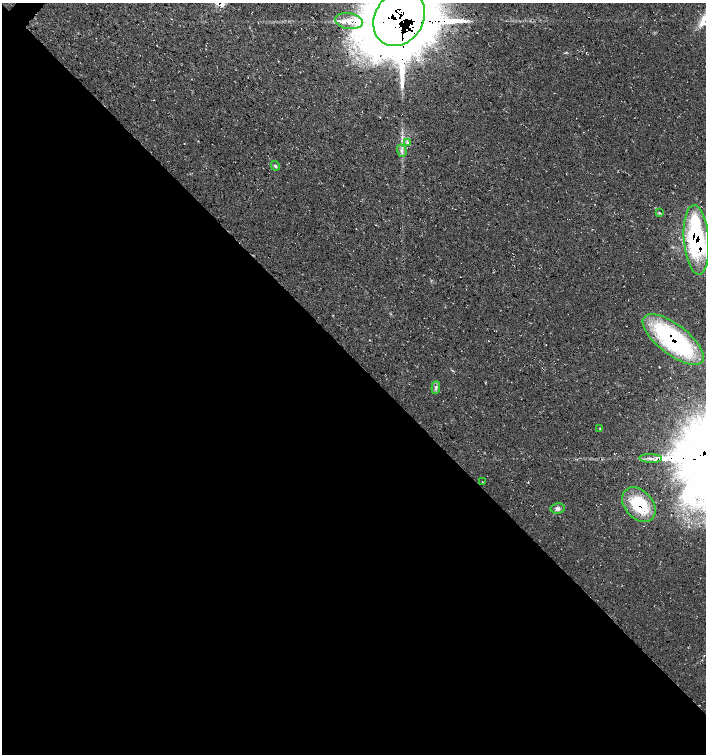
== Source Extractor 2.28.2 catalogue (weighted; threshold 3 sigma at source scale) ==
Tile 14 of 4 x 4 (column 2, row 4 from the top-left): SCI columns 1641-3047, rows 4-1507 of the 6032 x 6030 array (HDU 1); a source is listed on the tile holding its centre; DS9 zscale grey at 2 x 2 block average (1 PNG px = mean of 2 x 2 image px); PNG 708 x 756 px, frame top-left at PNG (2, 3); each listed source drawn as its Kron ellipse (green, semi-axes under 4 px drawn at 4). Shown black and unused: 53% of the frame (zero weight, under 3 of 4 exposures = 1% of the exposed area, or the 3 px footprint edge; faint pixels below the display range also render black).
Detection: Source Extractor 2.28.2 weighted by HDU 2 'WHT'; one run over the whole footprint, this tile lists its part. Background 0.0158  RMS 0.0038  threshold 0.0171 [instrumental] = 3 sigma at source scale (4.5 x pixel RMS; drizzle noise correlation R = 1.50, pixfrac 1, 0.0396/0.0396 arcsec/px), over >= 5 px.
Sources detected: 16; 2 inside a brighter listed object's ellipse — not listed separately; the other 14 listed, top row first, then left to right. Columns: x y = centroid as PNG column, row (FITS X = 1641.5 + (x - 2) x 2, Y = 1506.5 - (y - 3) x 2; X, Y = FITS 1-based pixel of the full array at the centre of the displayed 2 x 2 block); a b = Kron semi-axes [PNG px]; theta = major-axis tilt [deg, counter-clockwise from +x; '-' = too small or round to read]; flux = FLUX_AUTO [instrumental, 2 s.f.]
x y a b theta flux
399 18 29 24 55 7200
349 21 14 8 -9 11
407 142 3 2 - 1
402 151 6 4 -74 2.7
275 166 5 3 - 1.4
659 213 3 3 - 0.89
696 240 35 12 -86 140
673 340 37 15 -38 150
436 387 6 3 85 2
600 429 3 2 - 0.68
651 458 11 2 -2 3.6
482 482 2 2 - 0.38
639 505 19 14 -49 44
558 508 7 5 7 2.8
Overlapping masked pixels (flux is a lower limit): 4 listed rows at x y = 399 18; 696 240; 673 340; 639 505
Isophote crosses this tile's border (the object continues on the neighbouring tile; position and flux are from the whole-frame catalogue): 1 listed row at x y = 399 18